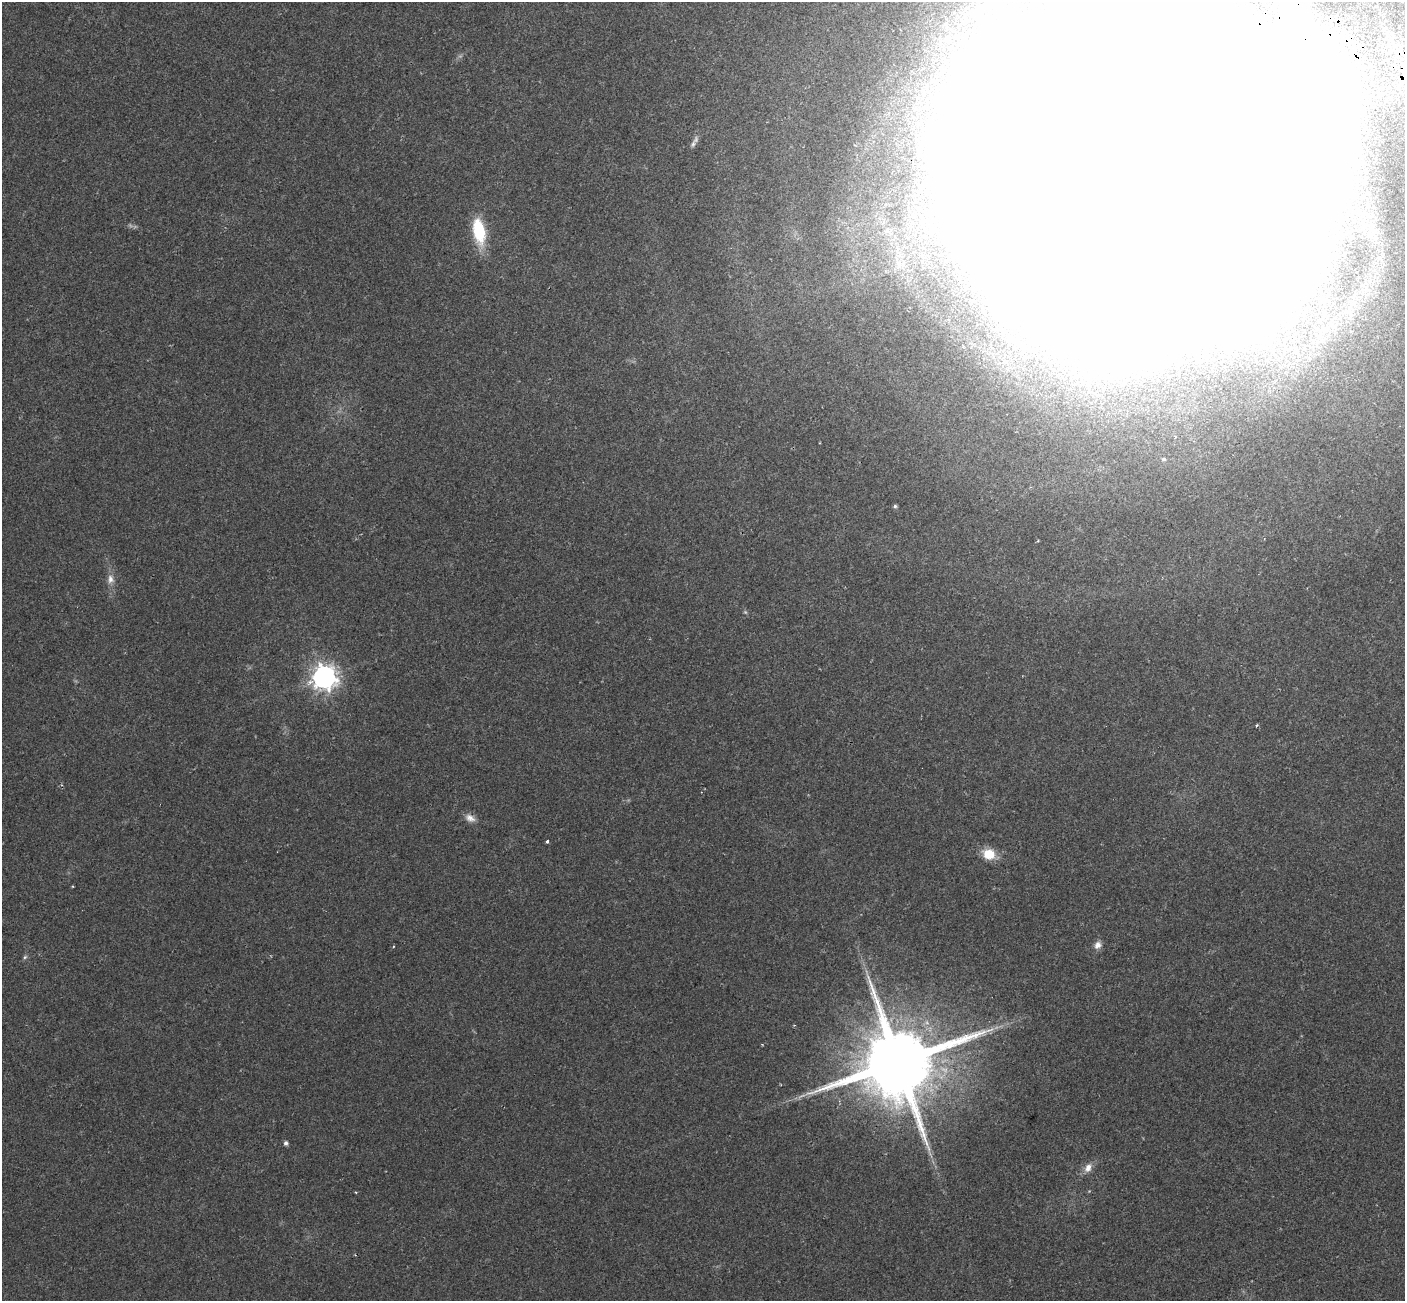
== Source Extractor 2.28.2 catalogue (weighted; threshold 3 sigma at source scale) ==
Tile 10 of 4 x 4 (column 2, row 3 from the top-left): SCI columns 1863-3265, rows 1973-3271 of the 6198 x 6388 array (HDU 1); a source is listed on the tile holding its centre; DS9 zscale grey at full resolution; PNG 1407 x 1303 px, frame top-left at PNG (2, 2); no overlay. Shown black and unused: <1% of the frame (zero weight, under 2 of 3 exposures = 8% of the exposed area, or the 3 px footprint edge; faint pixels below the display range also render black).
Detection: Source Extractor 2.28.2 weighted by HDU 2 'WHT'; one run over the whole footprint, this tile lists its part. Background 0.0576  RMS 0.0048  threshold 0.0215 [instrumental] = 3 sigma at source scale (4.5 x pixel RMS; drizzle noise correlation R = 1.50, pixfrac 1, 0.0396/0.0396 arcsec/px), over >= 5 px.
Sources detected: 19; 2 too faint to see at this stretch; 1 inside a brighter object's white glare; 1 cosmic-ray / hot-pixel residue — not listed; the other 15 listed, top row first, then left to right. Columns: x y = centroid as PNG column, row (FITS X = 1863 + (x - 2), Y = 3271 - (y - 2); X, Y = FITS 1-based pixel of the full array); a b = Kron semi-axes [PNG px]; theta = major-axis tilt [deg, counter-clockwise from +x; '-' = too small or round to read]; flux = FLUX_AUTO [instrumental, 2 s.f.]
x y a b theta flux
695 140 12 6 61 1.8
1111 190 138 114 30 80000
479 231 30 13 -79 20
1164 459 5 4 - 0.6
895 506 5 5 - 0.77
110 579 13 9 -85 3.1
324 677 9 8 - 380
470 818 14 9 -26 3.1
547 841 3 3 - 1.4
989 854 12 10 -20 10
1098 945 10 8 46 2.6
25 957 6 5 - 0.79
898 1062 22 19 53 6600
286 1143 5 5 - 1.3
1088 1168 14 9 58 3.4
Overlapping masked pixels (flux is a lower limit): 2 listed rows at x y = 1111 190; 898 1062
Isophote crosses this tile's border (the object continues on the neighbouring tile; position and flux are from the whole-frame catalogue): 1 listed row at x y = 1111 190